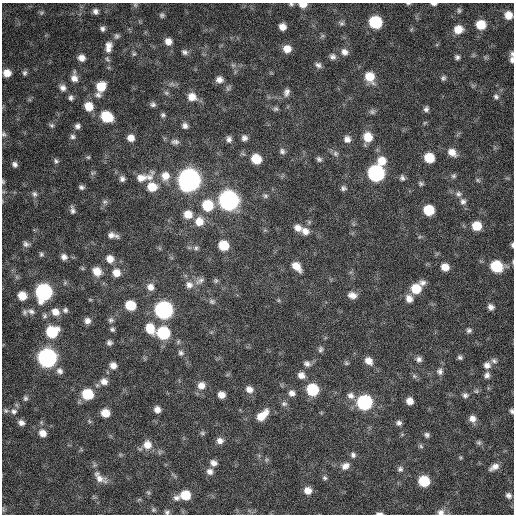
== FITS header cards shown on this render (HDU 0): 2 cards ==
NAXIS1  =                  512 / Axis length
NAXIS2  =                  512 / Axis length

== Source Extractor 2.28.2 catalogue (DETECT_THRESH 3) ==
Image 512 x 512 px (HDU 0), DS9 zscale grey, 1 PNG px = 1 image px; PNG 516 x 516 px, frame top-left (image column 1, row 512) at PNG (2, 3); no overlay
Background 388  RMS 21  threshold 62.9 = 3 sigma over >= 5 px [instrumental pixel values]
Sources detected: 212; all 212 listed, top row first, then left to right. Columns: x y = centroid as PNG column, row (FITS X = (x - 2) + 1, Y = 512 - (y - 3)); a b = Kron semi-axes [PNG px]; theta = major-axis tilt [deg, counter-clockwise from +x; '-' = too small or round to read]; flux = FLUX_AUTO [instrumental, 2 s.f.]
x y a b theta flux
408 3 7 3 0 1.8e+03
291 4 6 4 -2 2.3e+03
434 4 7 3 -1 3.7e+03
135 5 6 5 - 2.3e+03
303 5 8 5 1 1.4e+04
459 10 7 5 -89 2.9e+03
95 11 7 7 - 5.3e+03
41 13 7 5 18 2.7e+03
162 15 5 5 - 2.9e+03
508 15 7 7 - 1.5e+04
375 22 8 8 - 9.5e+04
341 23 8 6 -12 3.2e+03
481 25 8 8 - 2.9e+04
282 27 6 6 - 1.1e+04
102 29 6 6 - 4.0e+03
458 29 9 8 - 1.9e+04
117 36 7 7 - 3.4e+03
168 41 8 7 - 1.0e+04
108 46 10 9 - 8.7e+03
287 49 8 7 - 1.5e+04
108 50 7 6 - 4.9e+03
184 52 8 6 -30 4.3e+03
344 52 9 8 - 7.1e+03
134 54 6 5 - 2.2e+03
512 54 8 6 70 3.3e+03
333 57 8 7 - 5.0e+03
457 57 6 6 - 3.6e+03
82 58 8 7 - 8.9e+03
107 59 9 5 -56 3.4e+03
512 60 9 5 88 4.3e+03
318 65 8 6 -35 4.5e+03
7 73 7 7 - 1.4e+04
25 73 7 5 72 3.3e+03
370 77 11 9 -63 2.5e+04
74 78 9 8 - 9.1e+03
443 78 6 6 - 3.2e+03
219 80 8 7 - 8.4e+03
101 87 9 8 - 2.7e+04
63 88 8 7 - 6.6e+03
286 92 10 7 71 6.1e+03
166 93 7 5 -21 3.2e+03
98 95 9 8 - 5.2e+03
496 96 8 7 - 4.2e+03
192 97 11 10 - 1.6e+04
71 98 6 5 - 3.7e+03
153 104 7 7 - 4.1e+03
89 106 9 8 - 2.1e+04
276 109 7 6 - 3.0e+03
426 109 6 5 - 4.1e+03
372 112 7 7 - 3.6e+03
163 115 6 6 - 3.3e+03
107 117 10 8 -33 5.2e+04
51 125 7 6 - 2.9e+03
77 126 7 6 - 4.7e+03
185 126 8 7 - 5.7e+03
4 134 7 6 - 3.0e+03
73 137 7 6 - 3.5e+03
368 137 10 9 - 2.2e+04
131 138 8 7 - 1.1e+04
244 138 7 7 - 5.5e+03
229 139 8 7 - 5.5e+03
347 139 8 8 - 7.9e+03
175 142 12 8 1 6.5e+03
282 151 8 7 - 4.3e+03
452 152 11 8 -37 1.2e+04
335 154 7 7 - 3.8e+03
88 157 6 5 - 1.9e+03
429 158 8 7 - 3.2e+04
256 159 8 7 - 3.2e+04
319 159 7 6 - 3.6e+03
56 161 7 6 - 3.2e+03
382 161 10 10 - 2.0e+04
15 164 7 6 - 4.8e+03
93 173 8 4 16 2.2e+03
376 173 9 9 - 3.2e+05
165 176 12 12 - 1.7e+04
454 176 7 6 - 3.1e+03
149 177 13 10 44 1.2e+04
141 178 26 10 25 1.9e+04
402 178 7 6 - 3.9e+03
122 179 7 7 - 4.9e+03
189 180 10 10 - 1.2e+06
478 180 7 5 -45 2.4e+03
3 182 6 4 -65 1.9e+03
421 184 7 5 -33 2.8e+03
81 187 6 5 - 3.6e+03
152 187 10 9 - 2.5e+04
343 188 7 6 - 3.8e+03
34 194 8 7 - 4.4e+03
458 194 9 8 - 5.4e+03
265 196 7 6 - 3.3e+03
228 201 10 9 - 6.8e+05
463 201 9 8 - 6.2e+03
105 202 8 6 2 3.4e+03
208 205 10 10 - 4.9e+04
72 210 8 4 -81 4.2e+03
429 210 8 7 - 4.3e+04
188 214 9 9 - 1.6e+04
199 222 10 10 - 1.8e+04
476 226 8 8 - 2.8e+04
298 228 10 8 -24 9.6e+03
305 231 10 9 - 9.7e+03
112 235 10 5 -11 7.4e+03
26 244 9 7 -24 4.8e+03
223 245 8 7 - 3.8e+04
512 245 6 4 -90 2.6e+03
196 248 7 6 - 3.5e+03
41 254 7 6 - 2.9e+03
64 257 7 6 - 6.3e+03
110 259 9 8 - 1.1e+04
296 266 11 7 -46 1.7e+04
496 266 9 8 - 6.4e+04
445 267 7 7 - 1.4e+04
82 268 6 3 -72 1.6e+03
97 271 10 9 - 1.6e+04
116 273 9 8 - 1.3e+04
17 277 7 4 -71 2.5e+03
200 281 14 7 29 6.9e+03
216 281 6 6 - 2.9e+03
423 283 9 7 -10 5.9e+03
189 285 11 10 - 9.9e+03
150 287 9 9 - 9.6e+03
416 289 9 9 - 3.3e+04
44 292 10 9 - 3.2e+05
352 295 11 8 -9 9.9e+03
22 296 8 8 - 2.1e+04
409 299 10 8 -54 1.0e+04
90 300 6 3 -1 1.3e+03
212 301 9 7 -16 4.0e+03
130 305 8 7 - 4.2e+04
491 307 7 6 - 6.2e+03
65 310 7 7 - 3.9e+03
163 310 9 9 - 4.3e+05
31 311 11 7 -17 6.3e+03
24 312 8 6 89 3.5e+03
55 312 10 9 - 1.3e+04
45 316 7 7 - 3.7e+03
111 320 7 7 - 4.0e+03
87 321 7 7 - 6.8e+03
150 328 12 9 -64 2.7e+04
112 329 6 5 - 2.8e+03
469 330 7 6 - 3.6e+03
52 332 10 9 - 5.7e+04
163 333 9 8 - 1.0e+05
109 343 6 6 - 4.1e+03
320 349 8 6 77 3.5e+03
181 353 8 7 - 4.2e+03
460 357 6 5 - 3.3e+03
47 358 9 9 - 5.6e+05
419 359 7 7 - 5.2e+03
368 361 10 8 -46 1.1e+04
494 361 9 6 -32 4.1e+03
346 363 6 5 - 2.4e+03
307 364 9 7 -21 5.3e+03
113 365 8 7 - 9.2e+03
487 365 9 8 - 8.1e+03
59 371 9 8 - 6.1e+03
440 371 9 8 - 5.9e+03
301 375 9 8 - 8.1e+03
487 375 7 7 - 5.3e+03
414 376 8 5 -45 3.0e+03
104 381 10 9 - 9.5e+03
201 385 10 9 - 1.2e+04
249 389 9 7 -37 8.8e+03
312 389 9 8 - 7.2e+04
476 391 7 5 11 2.8e+03
292 393 8 7 - 6.9e+03
87 394 8 8 - 5.6e+04
221 395 7 6 - 1.0e+04
465 395 7 7 - 4.4e+03
351 396 9 8 - 7.4e+03
25 398 7 6 - 3.3e+03
410 401 7 6 - 1.1e+04
364 402 9 9 - 2.1e+05
284 404 8 6 -9 4.0e+03
17 405 7 4 -71 2.5e+03
157 410 6 6 - 8.3e+03
6 411 6 6 - 3.1e+03
14 411 10 9 - 6.2e+03
512 411 6 4 -67 2.9e+03
105 413 7 7 - 2.0e+04
262 415 16 8 43 2.2e+04
472 419 8 8 - 9.0e+03
41 422 6 4 -73 2.0e+03
21 423 8 6 -25 6.8e+03
399 423 7 6 - 4.5e+03
43 433 9 8 - 1.2e+04
202 433 7 5 13 2.7e+03
427 435 7 6 - 3.5e+03
220 441 8 7 - 7.5e+03
479 442 7 6 - 3.0e+03
147 445 10 10 - 1.6e+04
421 446 6 5 - 2.5e+03
353 455 8 7 - 4.2e+03
266 460 6 4 71 2.3e+03
213 463 8 7 - 7.0e+03
345 466 11 9 27 9.2e+03
494 467 12 7 30 8.9e+03
400 469 7 7 - 4.1e+03
210 471 8 8 - 6.7e+03
100 478 18 9 -43 1.2e+04
325 478 6 5 - 2.8e+03
424 481 8 7 - 5.4e+04
308 490 8 7 - 1.2e+04
148 492 6 3 -19 1.8e+03
185 495 8 7 - 3.5e+04
509 495 8 6 -43 4.8e+03
176 498 9 7 11 6.0e+03
153 510 7 5 -45 2.6e+03
167 512 7 6 - 3.2e+03
441 512 9 8 - 6.7e+03
379 513 7 3 -3 3.5e+03
At the frame edge (FLAGS 8, measured only in part): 14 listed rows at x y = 408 3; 291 4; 434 4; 303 5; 512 54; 512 60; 4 134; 3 182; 512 245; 496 266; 512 411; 167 512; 441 512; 379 513